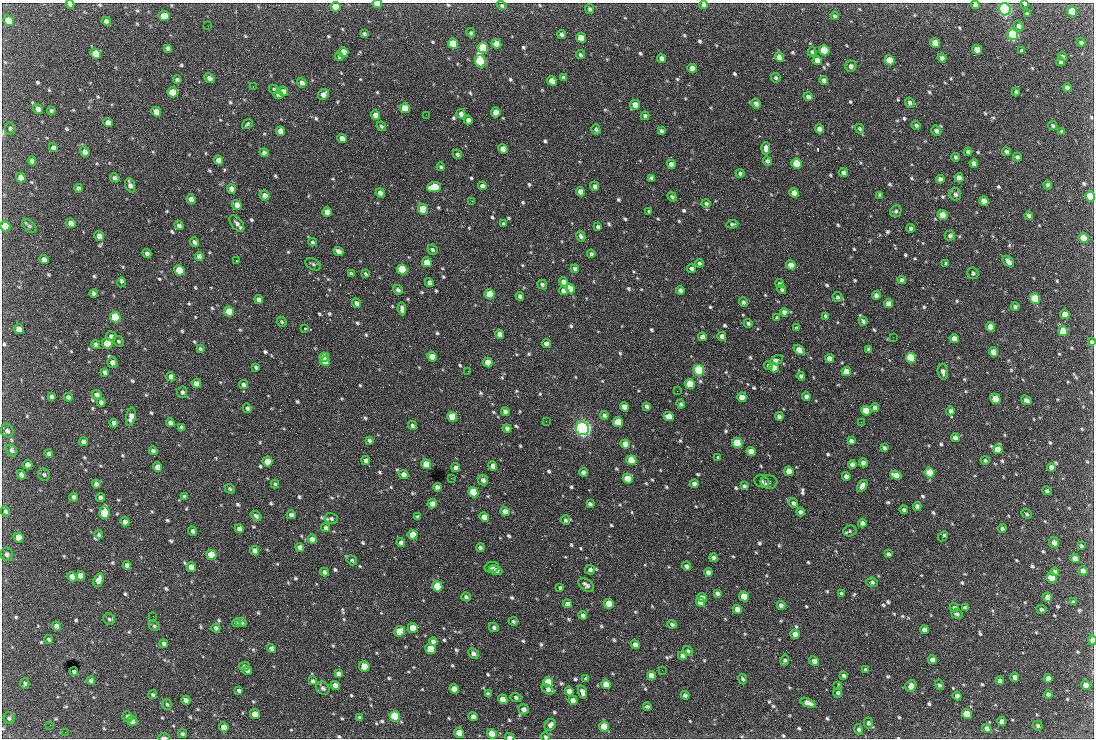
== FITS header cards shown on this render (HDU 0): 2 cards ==
NAXIS1  =                 1092 /fastest changing axis
NAXIS2  =                  736 /next to fastest changing axis

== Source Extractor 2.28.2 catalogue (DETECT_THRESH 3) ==
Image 1092 x 736 px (HDU 0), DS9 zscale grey, 1 PNG px = 1 image px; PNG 1096 x 740 px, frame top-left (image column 1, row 736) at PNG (2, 3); each listed source drawn as its Kron ellipse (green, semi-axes under 4 px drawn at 4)
Background 1930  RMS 41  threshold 122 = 3 sigma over >= 5 px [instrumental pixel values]
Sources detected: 873; of the 873, the 500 brightest by FLUX_AUTO listed and drawn (373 fainter detections omitted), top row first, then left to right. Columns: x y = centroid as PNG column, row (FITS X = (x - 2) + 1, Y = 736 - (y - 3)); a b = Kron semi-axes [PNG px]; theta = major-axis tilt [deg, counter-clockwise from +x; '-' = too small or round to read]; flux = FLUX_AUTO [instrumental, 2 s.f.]
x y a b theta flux
70 4 4 3 - 9.4e+03
377 4 5 3 - 3.1e+04
1025 4 4 3 - 4.8e+03
704 5 4 4 - 1.0e+04
975 5 4 4 - 1.2e+04
502 6 5 4 - 5.4e+03
335 7 5 5 - 5.5e+04
590 9 5 4 - 5.3e+03
1005 9 6 5 - 1.0e+06
1072 12 5 5 - 1.5e+05
1027 14 4 3 - 5.1e+03
164 16 5 5 - 4.9e+04
835 16 4 4 - 5.0e+03
8 21 5 5 - 7.5e+04
106 21 4 4 - 1.0e+04
208 26 2 2 - 4.9e+03
1019 26 5 4 - 9.9e+03
364 33 4 4 - 4.9e+03
471 33 5 4 - 4.9e+03
562 34 4 4 - 9.6e+03
1013 35 6 5 - 7.1e+05
581 38 5 4 - 5.8e+04
935 43 5 4 - 5.4e+04
1081 43 4 3 - 6.4e+03
453 44 5 5 - 1.6e+05
496 44 5 4 - 3.7e+04
168 48 4 3 - 6.8e+03
483 48 5 5 - 2.6e+05
824 50 5 5 - 2.0e+05
977 50 5 4 - 5.6e+04
1022 51 4 3 - 5.4e+03
343 52 5 5 - 4.5e+04
812 52 4 3 - 4.8e+03
96 54 5 5 - 7.6e+04
580 55 5 4 - 5.3e+03
339 57 4 4 - 5.1e+03
779 57 5 4 - 2.0e+04
1062 57 4 4 - 1.0e+04
662 58 4 4 - 1.6e+04
942 58 4 4 - 1.0e+04
817 60 5 4 - 2.5e+04
890 60 5 4 - 9.0e+04
480 61 6 5 - 5.4e+05
1061 62 4 4 - 8.5e+03
851 66 5 5 - 1.2e+04
692 68 5 4 - 3.0e+04
209 78 5 4 - 1.1e+04
563 78 4 3 - 8.2e+03
776 78 5 4 - 5.1e+03
177 80 4 4 - 7.6e+03
824 80 4 4 - 1.0e+04
552 81 5 4 - 4.1e+04
302 83 5 4 - 1.2e+04
253 86 2 2 - 1.9e+04
1067 88 4 4 - 1.2e+04
274 89 5 4 - 4.8e+03
283 91 5 4 - 2.0e+04
173 92 5 5 - 6.2e+04
1016 92 4 3 - 4.7e+03
323 94 6 5 - 1.5e+04
278 95 5 4 - 1.3e+04
808 97 4 4 - 9.0e+03
756 103 5 4 - 9.8e+03
910 103 5 4 - 9.4e+03
635 105 5 5 - 3.0e+04
405 108 5 5 - 5.0e+04
38 109 5 4 - 1.5e+04
51 111 4 4 - 5.5e+03
156 112 5 4 - 3.8e+04
496 112 5 4 - 3.4e+04
461 114 5 4 - 1.1e+04
376 115 5 4 - 2.6e+04
426 115 2 2 - 6.2e+03
645 116 4 3 - 6.7e+03
468 120 4 4 - 1.1e+04
108 123 5 4 - 2.1e+04
247 124 6 3 39 4.9e+03
916 125 5 4 - 6.3e+03
381 126 5 4 - 4.9e+03
1053 126 4 3 - 4.7e+03
10 128 6 5 - 5.3e+03
596 129 5 4 - 5.2e+03
819 129 4 4 - 1.6e+04
859 129 5 4 - 5.0e+03
280 131 5 4 - 2.7e+04
661 131 4 3 - 6.7e+03
936 131 5 4 - 8.6e+03
1062 131 4 3 - 4.7e+03
342 138 5 4 - 2.2e+04
53 148 5 4 - 1.5e+04
766 148 6 4 85 1.5e+04
503 149 5 4 - 2.8e+04
85 152 5 4 - 1.7e+04
968 152 4 4 - 9.4e+03
1006 152 4 4 - 7.7e+03
264 153 4 4 - 1.2e+04
457 154 5 4 - 6.2e+03
955 157 4 3 - 6.4e+03
1017 157 4 3 - 7.7e+03
218 160 5 4 - 2.0e+04
32 161 4 4 - 1.2e+04
767 161 5 4 - 7.6e+03
797 163 5 4 - 1.4e+05
974 163 4 4 - 1.3e+04
671 164 5 4 - 1.8e+04
441 167 4 3 - 5.4e+03
740 173 4 4 - 5.7e+03
844 173 4 4 - 1.3e+04
21 178 5 4 - 2.0e+04
115 178 5 4 - 1.1e+04
652 178 4 3 - 7.2e+03
959 178 5 4 - 2.4e+04
940 179 4 4 - 1.1e+04
130 185 7 4 -71 1.3e+04
1048 185 4 3 - 7.0e+03
482 186 4 4 - 1.0e+04
595 186 5 4 - 1.1e+04
434 187 7 5 5 1.6e+05
78 188 4 4 - 7.4e+03
231 189 5 4 - 1.7e+04
581 192 5 4 - 3.1e+04
380 193 5 4 - 1.2e+04
794 193 5 4 - 3.2e+04
955 194 6 5 - 9.8e+03
264 195 5 5 - 1.8e+04
880 195 4 3 - 6.8e+03
1090 196 5 4 - 9.9e+04
672 197 5 4 - 5.8e+03
191 199 5 4 - 1.6e+04
472 201 3 2 - 8.6e+03
984 201 5 4 - 2.6e+04
706 203 4 4 - 5.2e+03
237 205 5 4 - 2.2e+04
423 209 5 5 - 1.4e+05
649 211 4 3 - 5.0e+03
896 211 6 5 - 5.6e+03
327 212 5 4 - 2.4e+04
942 215 5 4 - 5.5e+04
1029 216 4 4 - 8.2e+03
71 223 5 4 - 3.2e+04
237 224 10 5 -50 1.1e+04
504 224 4 3 - 5.5e+03
732 224 6 4 8 5.8e+03
179 225 5 3 - 9.2e+03
5 226 5 5 - 9.8e+04
29 226 9 5 -43 6.9e+03
598 227 4 4 - 7.4e+03
910 228 4 3 - 5.4e+03
99 236 5 4 - 1.9e+04
581 236 5 4 - 8.0e+03
950 236 5 5 - 5.9e+03
1083 238 5 4 - 7.6e+04
194 242 5 4 - 8.3e+03
312 242 4 4 - 4.7e+03
432 250 5 4 - 6.9e+03
339 252 5 4 - 2.1e+04
147 254 4 4 - 9.5e+03
591 254 4 4 - 5.9e+03
199 256 4 4 - 1.2e+04
44 259 5 4 - 1.5e+04
236 261 3 2 - 1.1e+05
1008 261 7 4 -46 1.6e+04
427 262 5 4 - 5.4e+04
699 263 4 3 - 5.8e+03
946 263 4 3 - 4.8e+03
313 264 8 5 -30 6.3e+03
791 265 5 4 - 3.9e+04
691 268 4 4 - 7.5e+03
402 269 5 5 - 2.5e+05
575 269 4 4 - 9.3e+03
179 270 5 5 - 2.0e+05
973 273 6 5 - 7.0e+03
351 274 4 3 - 5.6e+03
365 274 4 3 - 4.7e+03
902 280 4 4 - 9.7e+03
121 282 5 3 - 1.4e+04
563 282 5 4 - 1.6e+04
429 283 4 4 - 1.1e+04
780 284 4 4 - 6.2e+03
542 285 5 4 - 7.0e+03
570 289 5 4 - 2.7e+04
398 290 5 4 - 7.6e+03
680 290 4 4 - 9.2e+03
782 290 4 4 - 6.0e+03
564 291 5 4 - 2.4e+04
94 293 4 4 - 7.7e+03
490 294 5 5 - 8.1e+04
876 295 4 4 - 1.0e+04
520 296 4 3 - 8.3e+03
837 297 5 5 - 5.7e+03
259 299 4 4 - 1.2e+04
1035 299 5 5 - 2.5e+05
743 302 5 4 - 6.9e+03
357 303 5 4 - 9.1e+03
888 304 4 4 - 2.6e+04
1015 307 4 4 - 5.8e+03
402 309 6 4 -84 1.2e+04
229 312 5 5 - 8.6e+04
784 312 4 4 - 1.1e+04
1065 314 5 4 - 4.2e+04
826 316 4 3 - 6.1e+03
115 317 5 5 - 3.0e+05
777 318 4 4 - 7.0e+03
863 321 5 3 - 7.2e+03
282 322 5 4 - 4.7e+03
748 323 4 4 - 5.6e+03
990 327 5 4 - 3.2e+04
796 328 4 3 - 5.7e+03
19 329 5 4 - 2.6e+04
305 329 3 3 - 5.5e+03
1063 331 5 5 - 9.1e+04
500 334 5 4 - 1.7e+04
111 336 5 4 - 8.7e+03
722 336 4 4 - 1.5e+04
702 337 4 4 - 1.6e+04
893 337 2 2 - 1.5e+04
954 339 5 4 - 2.3e+04
118 341 6 5 - 4.8e+03
1092 342 4 4 - 5.2e+03
107 343 5 5 - 1.1e+05
96 344 4 4 - 1.0e+04
547 344 5 4 - 1.9e+04
200 349 4 3 - 5.4e+03
868 349 4 3 - 4.8e+03
799 350 6 4 -37 3.4e+04
993 352 5 4 - 3.5e+04
324 357 5 4 - 6.5e+04
432 357 5 4 - 3.8e+04
911 358 5 5 - 2.6e+05
829 359 4 4 - 2.3e+04
777 360 7 4 30 2.5e+04
325 361 5 5 - 7.3e+04
112 362 5 5 - 1.4e+04
488 362 5 4 - 4.4e+04
768 366 4 3 - 5.7e+03
256 367 4 3 - 6.6e+03
774 368 5 4 - 2.6e+04
699 370 5 5 - 6.2e+05
468 371 2 2 - 5.3e+03
846 371 5 4 - 3.3e+04
105 372 4 4 - 9.1e+03
943 372 8 5 -78 1.2e+04
801 376 4 4 - 7.7e+03
171 377 4 4 - 1.5e+04
196 384 5 4 - 2.0e+04
243 384 4 4 - 7.4e+03
690 384 5 5 - 1.6e+05
677 391 2 2 - 5.8e+03
182 392 5 5 - 7.8e+03
97 395 5 4 - 9.4e+03
51 396 4 3 - 6.5e+03
806 396 4 4 - 1.1e+04
68 397 4 4 - 7.9e+03
742 397 5 4 - 3.6e+04
995 399 5 5 - 9.5e+04
1026 400 6 4 -39 1.2e+04
101 402 4 4 - 8.3e+03
681 404 4 4 - 6.3e+03
647 406 4 3 - 7.5e+03
624 407 5 4 - 2.3e+04
247 408 5 4 - 6.5e+03
875 408 4 4 - 1.2e+04
505 411 4 4 - 1.0e+04
866 411 5 4 - 9.3e+04
950 411 4 4 - 7.6e+03
604 415 4 4 - 8.4e+03
669 416 5 4 - 3.3e+04
779 416 4 4 - 9.4e+03
131 417 9 4 79 1.7e+04
452 417 5 4 - 1.2e+05
546 421 2 2 - 7.1e+03
618 422 5 4 - 1.1e+05
861 422 2 2 - 7.2e+03
114 423 4 4 - 9.9e+03
170 423 4 4 - 1.1e+04
412 425 5 4 - 6.9e+03
181 427 4 3 - 7.0e+03
507 428 4 3 - 8.8e+03
582 428 7 6 - 1.4e+06
7 431 7 6 - 1.0e+04
955 438 4 4 - 2.0e+04
369 440 4 3 - 6.0e+03
851 441 4 4 - 9.1e+03
83 442 4 4 - 9.7e+03
737 443 5 5 - 1.5e+05
625 444 5 4 - 2.8e+04
884 448 4 3 - 6.0e+03
998 449 5 4 - 4.2e+04
12 450 6 5 - 8.0e+03
153 451 4 4 - 9.2e+03
751 452 5 4 - 3.6e+04
49 454 4 4 - 7.4e+03
718 457 3 3 - 1.0e+04
366 460 4 4 - 1.0e+04
631 460 5 4 - 1.2e+05
985 460 4 4 - 4.6e+03
267 461 5 4 - 4.3e+04
863 463 4 4 - 1.6e+04
426 464 5 4 - 5.8e+04
852 464 4 4 - 1.3e+04
28 465 5 4 - 1.9e+04
493 466 5 4 - 2.0e+04
158 467 5 4 - 2.5e+04
1051 467 4 4 - 1.4e+04
456 468 4 4 - 1.2e+04
789 471 5 4 - 3.0e+04
583 472 4 4 - 1.1e+04
930 473 5 4 - 1.5e+05
404 474 5 4 - 1.8e+04
21 475 5 4 - 1.1e+04
44 475 6 5 - 6.1e+03
896 475 6 4 -22 2.4e+04
846 476 4 4 - 1.3e+04
451 478 3 2 - 5.7e+03
628 479 5 4 - 9.0e+04
483 480 5 5 - 1.1e+04
762 481 7 6 - 8.5e+03
769 482 8 7 - 8.6e+03
96 484 4 4 - 1.0e+04
275 484 4 3 - 5.3e+03
694 484 4 4 - 1.1e+04
744 486 4 3 - 4.7e+03
862 486 6 4 54 1.6e+04
437 487 4 4 - 1.3e+04
230 489 5 4 - 4.9e+03
1047 491 4 4 - 5.4e+03
473 492 5 5 - 1.7e+05
74 497 4 4 - 9.6e+03
101 497 4 4 - 9.0e+03
184 497 4 3 - 4.9e+03
793 503 5 4 - 8.1e+03
432 504 5 4 - 1.7e+04
590 504 4 3 - 7.6e+03
917 506 4 4 - 9.2e+03
904 510 4 3 - 7.0e+03
6 511 5 4 - 7.8e+03
505 512 5 4 - 3.0e+04
801 512 4 4 - 9.5e+03
104 513 6 5 - 1.6e+05
1026 514 5 3 - 4.9e+03
291 515 4 4 - 1.2e+04
256 516 6 4 -41 7.8e+03
418 517 4 3 - 5.3e+03
484 517 5 4 - 3.1e+04
331 518 7 5 -14 7.4e+03
565 520 5 4 - 6.2e+03
125 522 4 4 - 1.4e+04
862 523 4 4 - 1.3e+04
326 528 4 4 - 7.6e+03
1002 528 4 4 - 7.5e+03
239 529 4 4 - 1.2e+04
192 531 5 4 - 6.8e+03
850 531 7 5 16 5.0e+03
99 535 4 4 - 5.4e+03
413 535 5 4 - 4.6e+04
943 536 6 3 42 7.7e+03
18 537 5 5 - 4.3e+04
312 539 5 4 - 1.9e+04
401 543 4 4 - 1.2e+04
1054 543 5 5 - 1.8e+04
1081 546 4 3 - 5.0e+03
300 547 5 4 - 1.5e+04
480 548 4 3 - 8.7e+03
255 551 5 4 - 1.8e+04
7 554 7 6 - 8.3e+03
888 554 4 3 - 6.3e+03
211 555 5 5 - 8.4e+04
713 558 4 4 - 8.9e+03
1075 558 5 4 - 2.1e+04
352 560 5 4 - 6.2e+03
127 565 4 4 - 9.8e+03
686 566 5 4 - 7.7e+03
191 567 5 4 - 2.4e+04
492 567 7 5 11 6.6e+03
496 570 6 4 -22 1.3e+04
590 570 5 5 - 8.4e+03
1083 571 4 4 - 1.7e+04
324 572 4 4 - 1.0e+04
708 572 4 4 - 1.2e+04
1055 572 4 4 - 1.1e+04
80 576 5 4 - 2.4e+04
72 577 5 4 - 2.6e+04
1052 578 5 5 - 1.2e+05
98 580 7 5 69 2.9e+04
872 582 6 4 -7 6.3e+03
586 585 9 5 -38 1.0e+04
437 586 5 5 - 1.2e+05
560 588 4 3 - 4.7e+03
717 593 4 3 - 9.0e+03
841 594 4 3 - 5.9e+03
744 596 5 4 - 6.3e+04
466 597 5 4 - 7.5e+03
1048 597 5 4 - 2.4e+04
702 598 5 4 - 1.7e+04
700 602 5 4 - 2.1e+04
1073 602 4 4 - 4.7e+03
567 604 4 4 - 1.3e+04
609 604 5 4 - 7.5e+04
781 605 4 4 - 1.1e+04
954 608 5 4 - 6.7e+03
965 608 4 3 - 8.2e+03
737 609 5 4 - 2.3e+04
1041 609 5 4 - 6.0e+03
957 614 6 4 -17 6.9e+03
583 615 4 3 - 8.8e+03
153 616 2 2 - 9.9e+03
109 619 6 5 - 5.5e+03
513 621 4 4 - 5.5e+03
240 622 6 3 -21 9.9e+03
236 623 4 3 - 5.6e+03
672 624 5 4 - 6.7e+03
56 626 5 4 - 1.3e+04
154 626 5 4 - 4.8e+03
494 627 5 4 - 7.0e+03
216 628 4 4 - 8.4e+03
413 628 5 4 - 5.8e+04
924 630 4 4 - 1.9e+04
399 631 5 5 - 5.4e+04
795 634 5 4 - 2.0e+04
49 639 4 3 - 5.5e+03
1092 640 5 3 - 2.2e+04
433 642 4 4 - 9.4e+03
164 644 4 4 - 8.9e+03
635 645 5 4 - 1.8e+04
271 649 5 4 - 1.0e+04
430 649 5 5 - 9.5e+04
688 651 5 4 - 5.9e+03
473 653 5 4 - 1.3e+04
683 655 4 4 - 1.2e+04
785 660 5 4 - 5.6e+03
932 660 4 4 - 1.2e+04
814 661 5 4 - 1.1e+04
244 666 5 4 - 6.2e+03
364 666 5 5 - 8.6e+04
248 670 5 4 - 2.0e+04
662 670 2 2 - 6.1e+03
866 670 4 3 - 6.3e+03
74 671 4 3 - 1.0e+04
338 674 4 4 - 8.7e+03
651 676 5 4 - 2.3e+04
844 676 4 3 - 5.8e+03
1015 677 5 4 - 1.0e+04
1048 678 4 4 - 1.4e+04
586 679 4 3 - 5.5e+03
743 679 5 4 - 5.4e+03
91 681 4 4 - 9.8e+03
313 681 4 3 - 5.6e+03
1000 681 4 4 - 9.6e+03
548 682 5 5 - 1.1e+05
25 683 5 4 - 6.0e+03
606 684 5 4 - 5.8e+04
335 685 4 4 - 1.7e+04
939 685 5 4 - 5.3e+03
1086 685 5 4 - 2.8e+04
837 686 4 3 - 5.8e+03
911 686 6 5 - 1.3e+04
323 688 7 6 - 9.9e+03
454 689 5 4 - 2.9e+04
548 689 7 4 -27 1.3e+04
239 690 4 3 - 5.5e+03
569 691 4 4 - 2.0e+04
582 692 7 4 -73 1.4e+04
838 693 4 4 - 5.7e+03
488 694 4 3 - 6.3e+03
1048 694 4 4 - 7.2e+03
153 695 4 4 - 5.3e+03
685 695 4 3 - 7.4e+03
957 696 4 4 - 1.2e+04
516 697 5 4 - 6.0e+03
503 699 5 4 - 4.2e+04
186 700 4 4 - 1.4e+04
573 700 5 4 - 2.0e+04
808 703 8 4 -24 2.2e+04
167 704 6 4 -70 4.6e+03
647 707 4 3 - 5.2e+03
524 709 5 5 - 1.4e+04
255 714 5 4 - 3.8e+04
967 714 5 4 - 7.5e+04
395 716 5 5 - 3.0e+05
128 717 5 5 - 6.9e+03
473 717 5 4 - 2.1e+04
9 718 6 5 - 7.5e+03
360 718 4 4 - 7.6e+03
132 721 5 4 - 1.4e+04
1002 722 4 4 - 1.6e+04
868 723 5 4 - 5.9e+03
50 725 2 2 - 4.8e+03
550 725 6 5 - 1.1e+04
1038 726 5 5 - 5.6e+03
224 727 5 4 - 2.7e+04
604 727 5 4 - 8.5e+04
987 728 5 4 - 1.0e+04
859 729 5 4 - 6.5e+03
65 732 2 2 - 1.0e+04
459 733 5 4 - 4.8e+04
182 734 5 4 - 5.4e+03
492 734 5 4 - 4.2e+04
164 737 6 3 -1 1.1e+04
509 737 5 3 - 1.3e+04
545 737 5 4 - 5.7e+03
At the frame edge (FLAGS 8, measured only in part): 13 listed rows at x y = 70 4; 377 4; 1025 4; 704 5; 975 5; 1005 9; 1090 196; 5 226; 1092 342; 1092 640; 164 737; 509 737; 545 737
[373 fainter detections neither listed nor drawn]